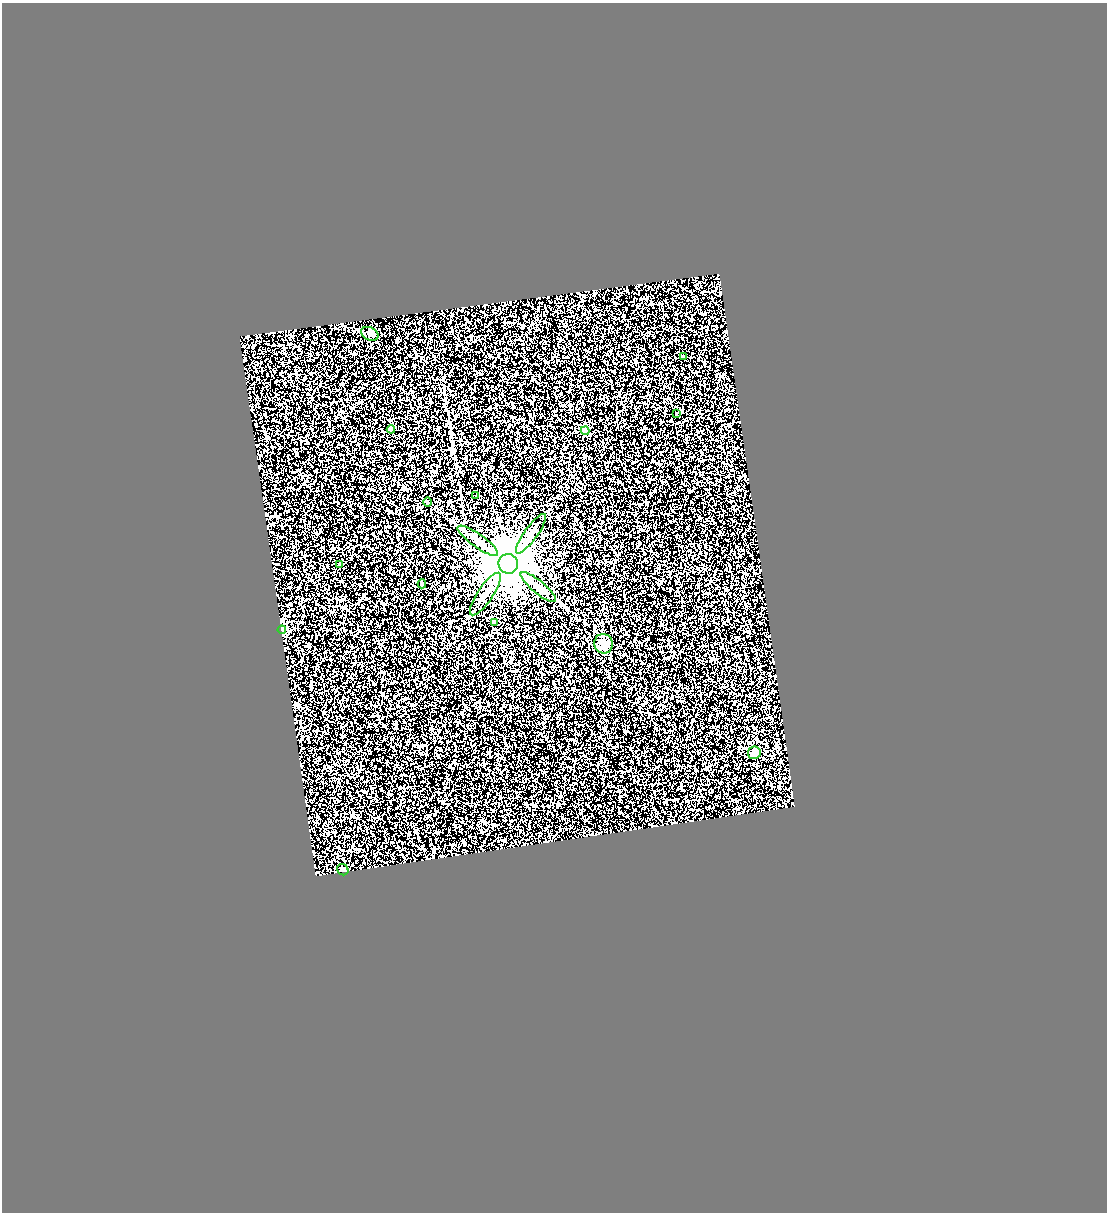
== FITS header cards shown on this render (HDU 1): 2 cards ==
NAXIS1  =                 1105
NAXIS2  =                 1210

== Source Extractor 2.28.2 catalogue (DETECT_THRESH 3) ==
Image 1105 x 1210 px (HDU 1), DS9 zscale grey, 1 PNG px = 1 image px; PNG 1109 x 1214 px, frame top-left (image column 1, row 1210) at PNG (2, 3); each listed source drawn as its Kron ellipse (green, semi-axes under 4 px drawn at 4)
Background 0.444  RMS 0.52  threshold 1.55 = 3 sigma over >= 5 px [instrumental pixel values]
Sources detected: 19; all 19 listed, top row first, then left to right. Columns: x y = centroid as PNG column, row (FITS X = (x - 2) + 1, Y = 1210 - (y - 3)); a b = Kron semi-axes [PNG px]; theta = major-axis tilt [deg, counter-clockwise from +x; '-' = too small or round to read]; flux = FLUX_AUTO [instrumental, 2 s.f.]
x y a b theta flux
370 334 9 6 -26 90
684 356 3 3 - 120
676 414 3 3 - 88
391 429 4 4 - 220
585 431 4 4 - 390
475 495 3 2 - 34
428 502 5 3 - 33
531 534 24 6 54 270
478 541 24 6 -35 330
340 564 4 4 - 94
508 564 10 9 - 210000
422 584 4 4 - 41
538 587 22 6 -40 270
485 594 25 7 56 320
495 623 4 3 - 70
282 630 4 4 - 1000
603 644 10 9 - 190
754 753 6 6 - 250
343 870 6 5 - 52